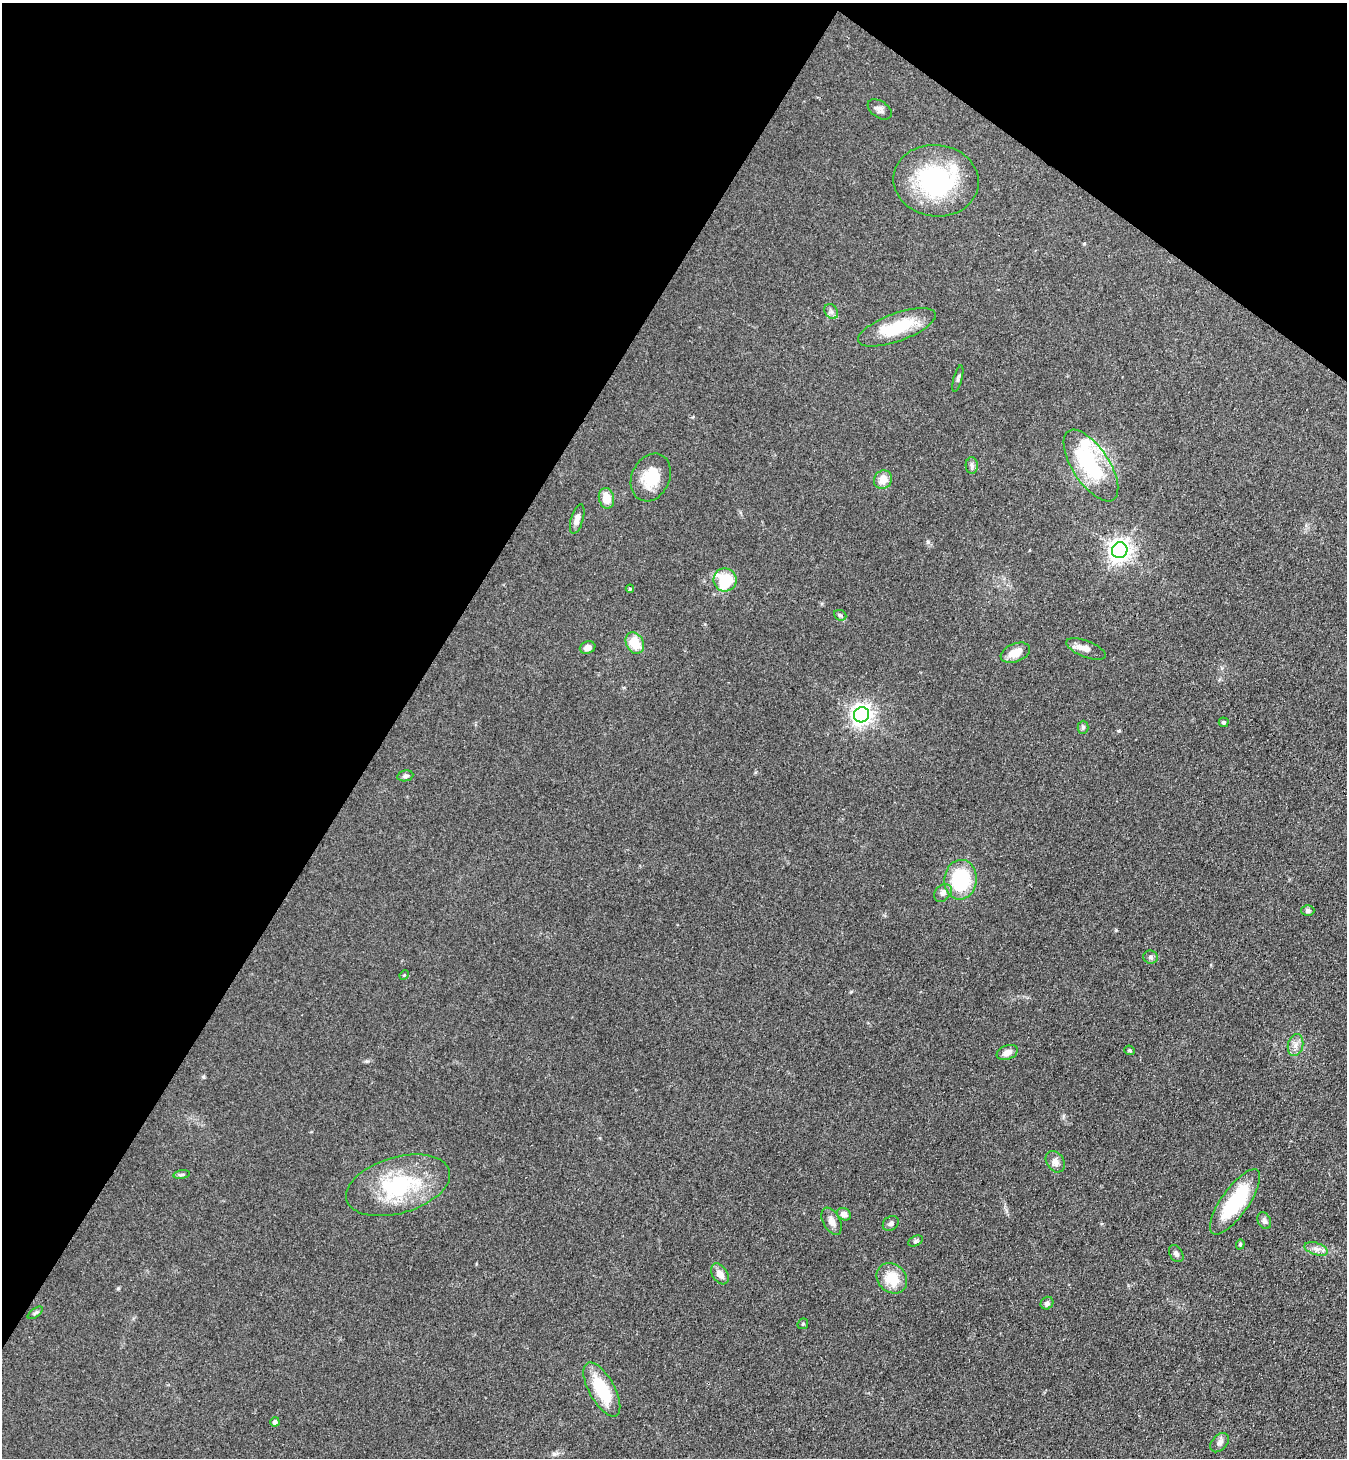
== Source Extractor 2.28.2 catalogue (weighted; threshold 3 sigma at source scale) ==
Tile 2 of 4 x 4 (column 2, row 1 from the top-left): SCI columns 1546-2890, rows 4406-5861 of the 5919 x 5897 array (HDU 1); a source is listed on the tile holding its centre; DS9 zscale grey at full resolution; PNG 1349 x 1460 px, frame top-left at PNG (2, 3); each listed source drawn as its Kron ellipse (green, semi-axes under 4 px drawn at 4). Shown black and unused: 34% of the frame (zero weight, under 3 of 4 exposures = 5% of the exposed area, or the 3 px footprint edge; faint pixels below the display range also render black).
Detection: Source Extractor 2.28.2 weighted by HDU 2 'WHT'; one run over the whole footprint, this tile lists its part. Background 0.141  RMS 0.0079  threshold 0.0354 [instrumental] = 3 sigma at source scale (4.5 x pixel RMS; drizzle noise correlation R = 1.50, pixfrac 1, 0.05/0.05 arcsec/px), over >= 5 px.
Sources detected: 54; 3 inside a brighter listed object's ellipse — not listed separately; the other 51 listed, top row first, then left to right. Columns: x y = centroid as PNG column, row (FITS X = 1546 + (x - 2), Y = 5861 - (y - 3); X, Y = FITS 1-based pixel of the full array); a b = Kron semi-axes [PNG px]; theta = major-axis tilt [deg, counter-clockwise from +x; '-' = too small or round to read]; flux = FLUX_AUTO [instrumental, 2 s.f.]
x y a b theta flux
880 109 13 8 -34 3.6
936 181 43 36 -7 89
831 312 8 6 -54 2.2
897 327 41 14 20 36
958 379 13 4 75 1.7
972 465 8 6 -87 2.1
1091 465 41 18 -57 64
651 477 25 19 65 21
883 480 9 8 - 8.8
606 498 10 7 -79 10
577 519 15 6 74 4.9
1120 550 8 7 - 550
725 580 11 11 - 37
630 589 4 4 - 1
840 615 6 5 - 1.5
635 643 11 8 -63 18
588 647 8 6 19 4.7
1086 649 21 8 -21 6.7
1015 653 15 9 21 10
862 715 8 7 - 460
1224 722 5 5 - 1.5
1083 727 6 5 - 1.6
405 776 8 5 9 1.9
961 880 20 16 84 49
943 893 10 7 45 3.3
1308 910 6 5 - 1.8
1151 957 7 6 - 2
404 975 5 4 - 0.88
1295 1045 11 7 76 4.5
1130 1050 5 5 - 1.1
1007 1052 11 7 21 5.4
1055 1162 11 8 -58 4.3
182 1175 8 4 9 1.5
398 1185 53 28 16 70
1235 1202 39 13 55 57
844 1214 7 6 - 4.8
832 1221 14 8 -62 5.1
1264 1221 9 6 -63 2.7
891 1223 8 7 - 2.5
916 1241 7 5 28 1.5
1240 1244 5 4 - 0.98
1316 1249 12 6 -19 4.1
1176 1254 9 6 -57 2.5
720 1274 11 7 -57 5.9
892 1278 16 14 -44 19
1047 1303 7 6 - 2.4
35 1313 9 4 35 1.5
803 1324 6 5 - 1.1
602 1389 30 13 -61 36
275 1422 4 4 - 2.5
1220 1443 11 7 48 3.5
Unlisted compact peaks at least as high as the median listed source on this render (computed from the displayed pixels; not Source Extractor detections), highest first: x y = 928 542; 203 1077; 118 1288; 1119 731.